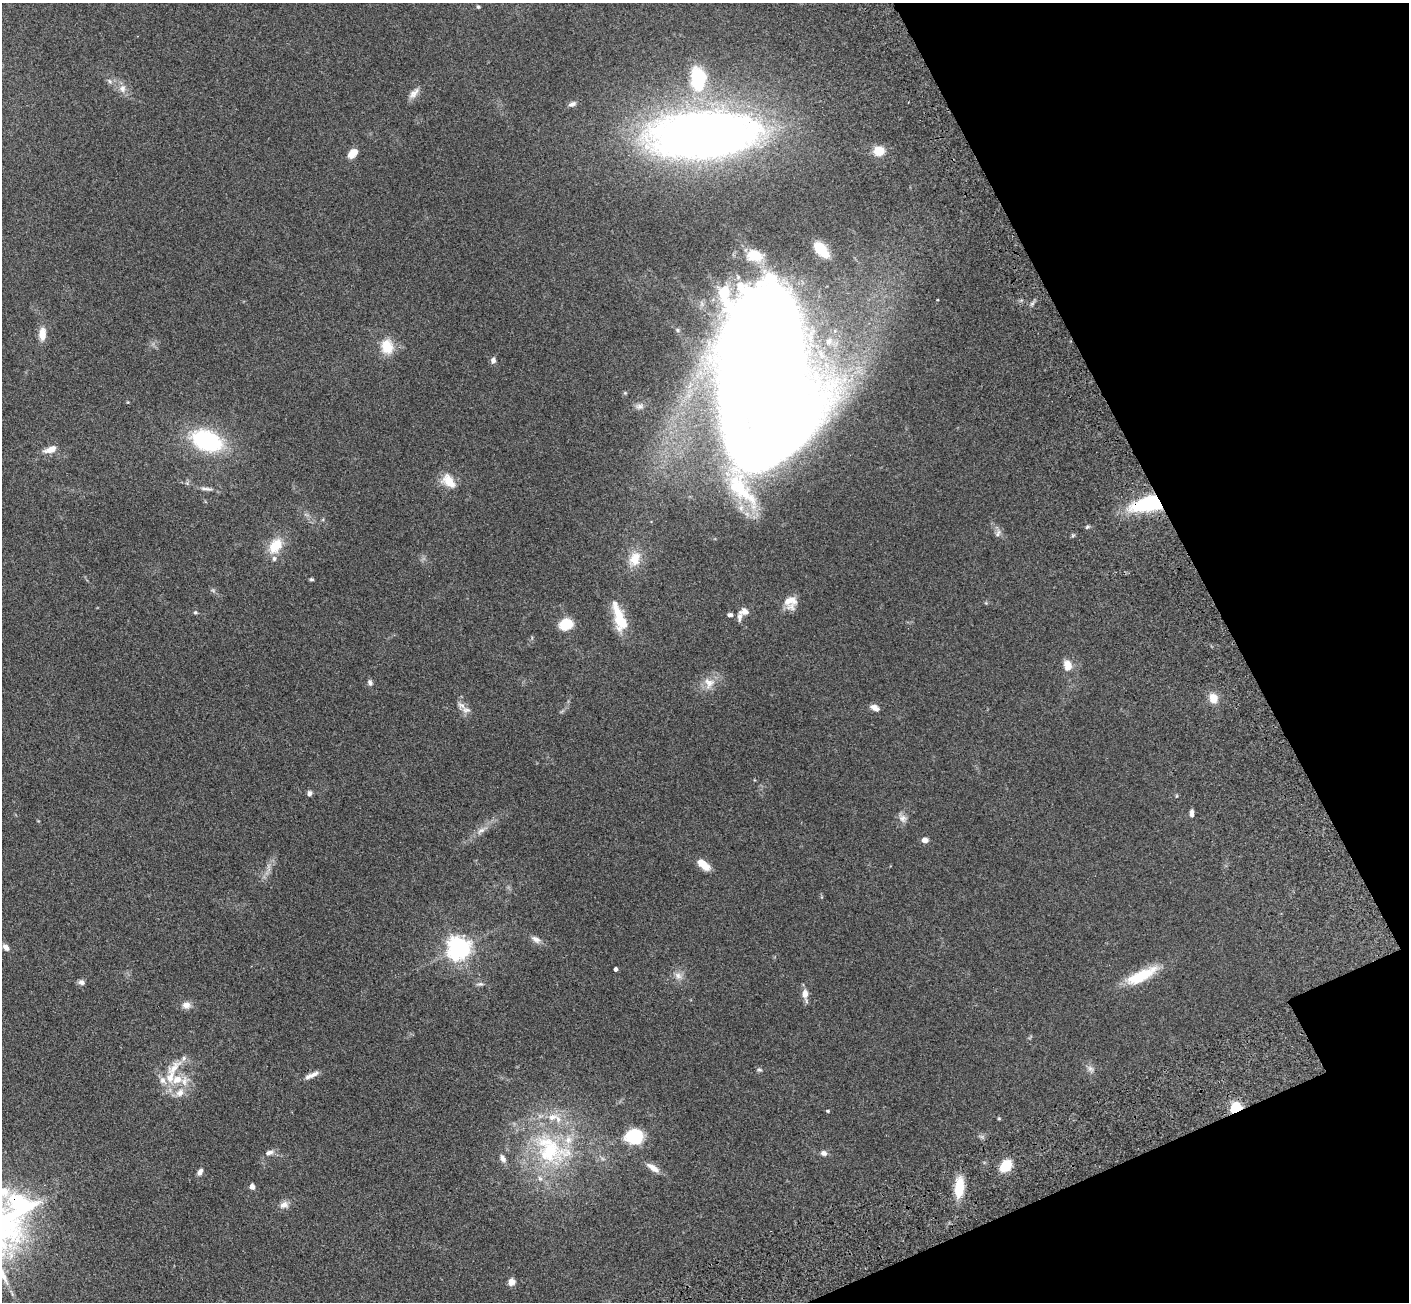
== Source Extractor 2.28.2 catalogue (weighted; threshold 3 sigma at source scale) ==
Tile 12 of 4 x 4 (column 4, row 3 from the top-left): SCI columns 4378-5784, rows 1775-3074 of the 5945 x 5933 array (HDU 1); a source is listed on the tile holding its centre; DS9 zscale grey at full resolution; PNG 1411 x 1304 px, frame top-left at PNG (2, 3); no overlay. Shown black and unused: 18% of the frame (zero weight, under 3 of 5 exposures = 10% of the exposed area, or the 3 px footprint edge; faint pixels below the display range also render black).
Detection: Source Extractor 2.28.2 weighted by HDU 2 'WHT'; one run over the whole footprint, this tile lists its part. Background 0.246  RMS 0.0083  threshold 0.0373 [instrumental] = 3 sigma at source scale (4.5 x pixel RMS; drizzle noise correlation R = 1.50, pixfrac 1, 0.05/0.05 arcsec/px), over >= 5 px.
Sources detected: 92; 1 too faint to see at this stretch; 4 inside a brighter object's white glare — not listed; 11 inside a brighter listed object's ellipse — not listed separately; the other 76 listed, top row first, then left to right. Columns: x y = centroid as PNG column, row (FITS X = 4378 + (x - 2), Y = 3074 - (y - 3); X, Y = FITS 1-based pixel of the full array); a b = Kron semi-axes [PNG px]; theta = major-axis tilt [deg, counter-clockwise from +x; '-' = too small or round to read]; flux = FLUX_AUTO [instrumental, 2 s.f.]
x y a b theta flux
478 7 6 4 -61 1
698 79 20 13 89 48
110 81 7 5 -46 2
122 89 11 10 - 5.3
414 93 18 8 46 5.1
572 104 11 6 18 2.7
703 135 103 42 4 650
879 151 11 10 - 13
353 153 12 7 44 8.4
821 249 18 9 -48 20
754 256 25 18 -15 19
42 334 16 8 88 9.1
387 347 20 16 -76 16
493 360 8 6 -90 2.6
767 387 84 77 50 1100
639 406 9 8 - 2.9
207 441 26 17 -20 94
51 449 14 7 18 8.3
449 481 16 10 -48 15
208 489 13 5 -7 3
741 489 65 24 -52 64
1149 504 29 11 12 87
1087 527 6 4 45 1.1
998 533 11 6 67 2.7
275 546 21 15 56 18
635 559 20 14 64 14
311 579 5 4 - 1.3
790 602 16 14 -82 10
744 611 12 9 3 5.2
195 612 5 4 - 1.1
619 614 38 11 -66 21
730 615 6 4 1 2.4
566 624 10 8 21 30
1068 665 10 8 -77 9.7
370 683 8 6 -63 2.2
709 683 16 14 -66 9.8
1213 698 12 11 - 8.7
875 708 11 6 -29 4.4
466 710 12 9 -10 4.2
310 793 7 6 - 2.4
1192 813 8 5 -90 3.2
903 818 12 9 -48 4.3
481 831 13 7 32 4.7
925 840 6 6 - 3.8
703 864 16 7 -40 11
536 939 14 8 -30 4.4
6 947 9 6 -46 4
459 948 7 7 - 640
616 969 4 4 - 2
678 976 11 9 -35 4.9
1141 976 41 13 26 29
81 982 9 7 -23 2.6
480 984 10 5 0 2.1
805 994 13 6 -81 6.5
186 1005 12 9 7 4.9
184 1058 8 7 - 2.9
1090 1069 10 7 -39 3
759 1070 7 5 -8 1.3
314 1074 13 7 26 4.1
170 1077 22 12 81 16
180 1093 13 11 44 7.8
1236 1108 5 5 - 100
828 1111 4 3 - 0.88
999 1118 5 3 - 0.71
634 1137 12 10 -4 60
551 1150 58 39 -29 100
269 1153 11 6 16 3.7
824 1153 8 6 -5 3.1
503 1158 12 7 -60 3.6
1006 1166 12 9 43 20
653 1168 19 7 -34 6.7
200 1172 9 5 58 3.3
252 1187 5 5 - 3.9
959 1187 24 10 84 19
284 1205 13 9 22 4.7
511 1282 8 7 - 4.4
Overlapping masked pixels (flux is a lower limit): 2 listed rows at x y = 1149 504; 1236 1108